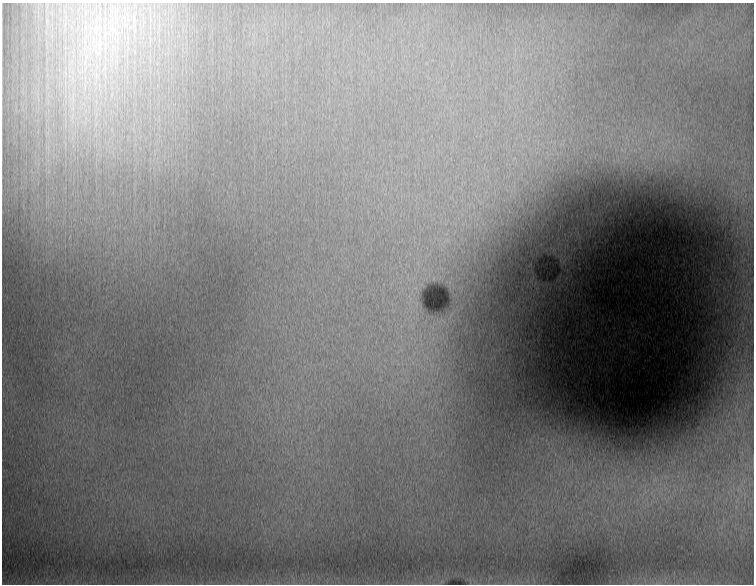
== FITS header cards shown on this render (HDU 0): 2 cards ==
NAXIS1  =                  752
NAXIS2  =                  582

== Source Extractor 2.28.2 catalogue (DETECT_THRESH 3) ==
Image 752 x 582 px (HDU 0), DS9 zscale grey, 1 PNG px = 1 image px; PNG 756 x 586 px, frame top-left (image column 1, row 582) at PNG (2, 3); no overlay
Background 35800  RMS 200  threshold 593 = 3 sigma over >= 5 px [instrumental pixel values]
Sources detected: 5; all 5 listed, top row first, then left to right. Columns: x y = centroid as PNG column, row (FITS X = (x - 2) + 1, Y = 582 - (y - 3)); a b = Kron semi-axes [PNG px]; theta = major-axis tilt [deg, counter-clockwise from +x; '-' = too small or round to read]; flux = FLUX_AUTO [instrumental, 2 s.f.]
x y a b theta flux
116 18 20 5 -84 140000
100 40 22 15 89 530000
98 52 17 10 -28 260000
85 62 11 5 84 94000
96 75 8 7 - 72000